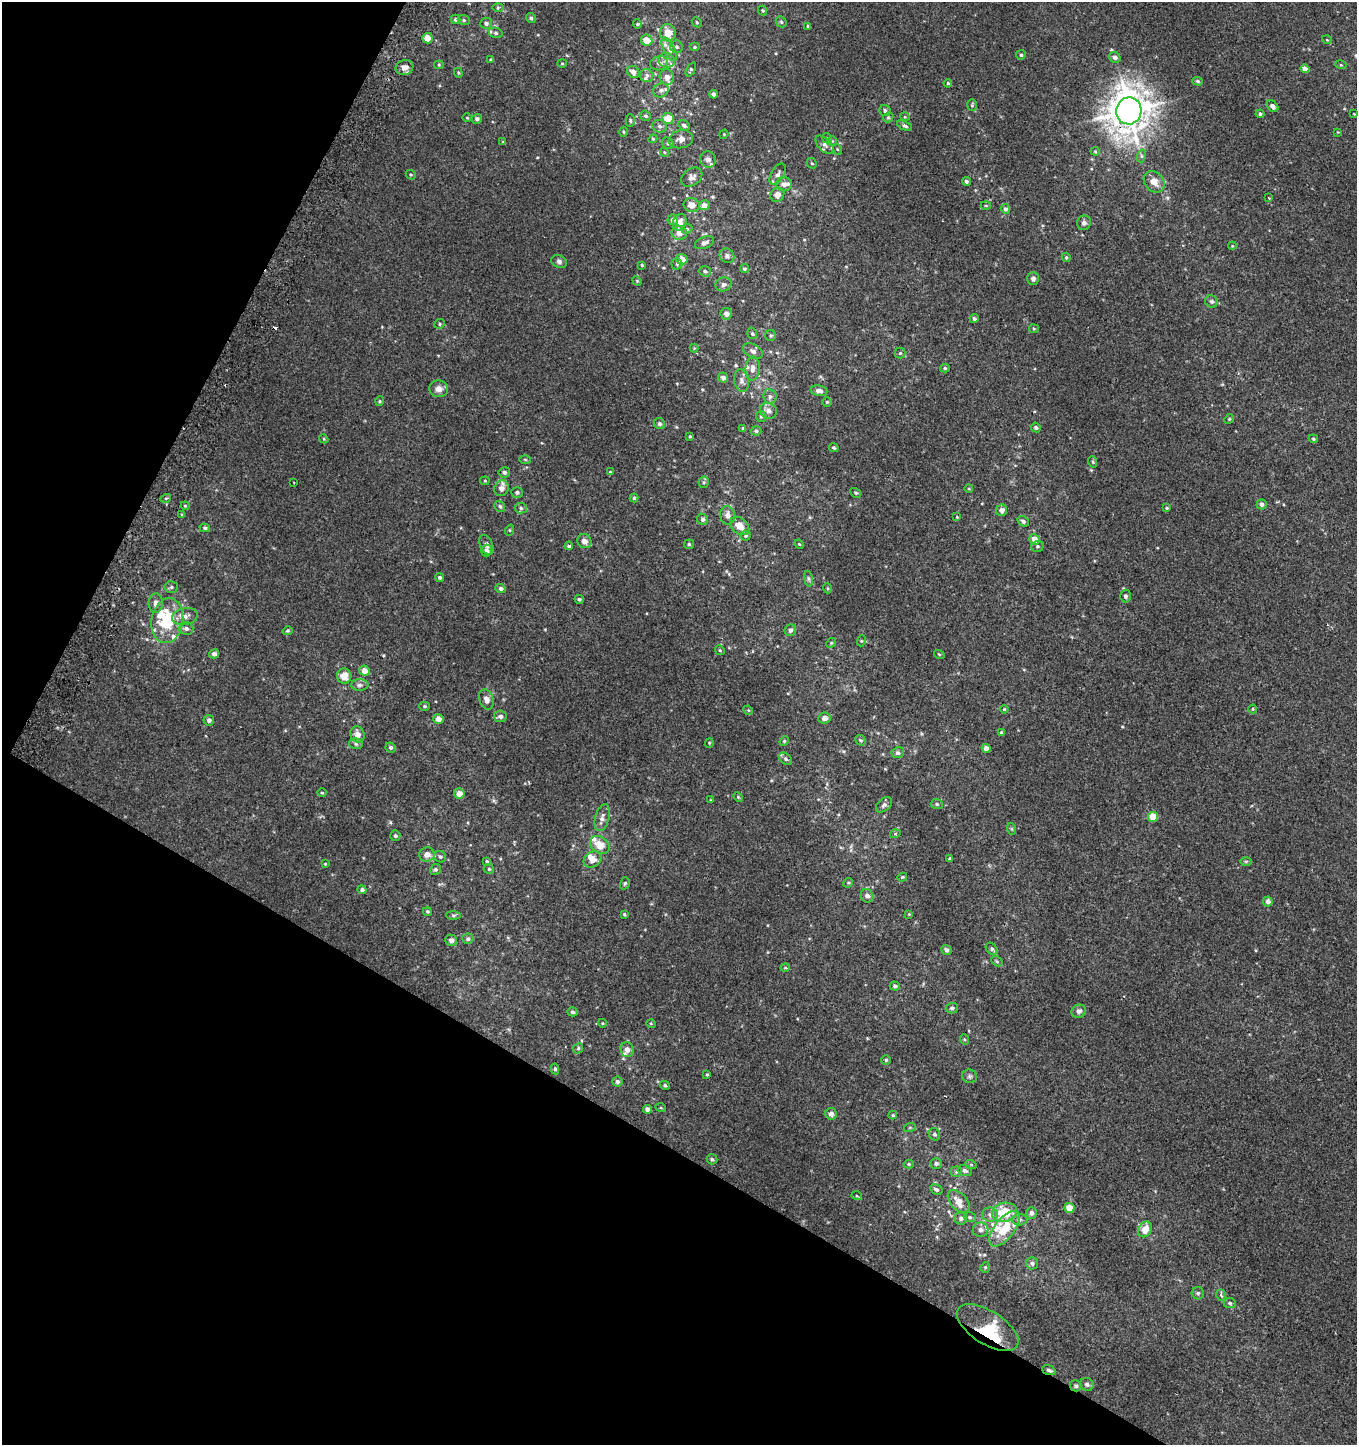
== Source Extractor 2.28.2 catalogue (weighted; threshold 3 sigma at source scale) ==
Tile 9 of 4 x 4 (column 1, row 3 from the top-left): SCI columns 239-1593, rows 1494-2936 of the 5980 x 5884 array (HDU 1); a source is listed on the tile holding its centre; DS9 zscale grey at full resolution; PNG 1359 x 1447 px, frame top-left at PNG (2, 2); each listed source drawn as its Kron ellipse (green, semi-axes under 4 px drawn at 4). Shown black and unused: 29% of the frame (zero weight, under 2 of 3 exposures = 3% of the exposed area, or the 3 px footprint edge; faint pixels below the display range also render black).
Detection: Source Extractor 2.28.2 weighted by HDU 2 'WHT'; one run over the whole footprint, this tile lists its part. Background 0.00475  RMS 0.0058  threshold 0.026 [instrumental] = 3 sigma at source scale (4.5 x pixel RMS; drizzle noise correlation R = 1.50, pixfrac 1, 0.0396/0.0396 arcsec/px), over >= 5 px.
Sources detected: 313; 2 inside a brighter object's white glare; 2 cosmic-ray / hot-pixel residue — neither listed nor drawn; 18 inside a brighter listed object's ellipse — not listed separately; the other 291 listed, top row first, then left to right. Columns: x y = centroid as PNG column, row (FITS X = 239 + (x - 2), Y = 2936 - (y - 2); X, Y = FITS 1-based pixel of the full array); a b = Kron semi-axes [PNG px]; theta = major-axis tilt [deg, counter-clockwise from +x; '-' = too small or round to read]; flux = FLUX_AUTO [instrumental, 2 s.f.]
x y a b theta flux
498 8 5 3 - 0.63
763 11 5 4 - 0.81
531 18 5 4 - 1
456 19 5 4 - 1.4
464 20 6 5 - 1.1
697 22 5 4 - 0.77
781 22 6 5 - 0.84
486 23 6 5 - 1.4
637 24 4 4 - 0.64
808 26 4 4 - 0.76
496 33 7 5 -15 1.1
668 33 8 8 - 6.9
427 38 5 5 - 6
647 40 6 5 - 7.3
1327 40 5 3 - 0.42
676 47 6 6 - 1.3
695 47 5 4 - 0.87
669 49 13 5 -64 2.4
1021 55 5 5 - 0.96
1115 57 6 5 - 1.7
491 60 4 4 - 0.93
667 60 8 7 - 2.7
562 63 5 4 - 0.62
659 63 9 7 15 2.2
439 65 4 4 - 0.58
1341 65 5 3 - 0.51
404 68 9 7 19 3.3
1305 69 4 4 - 4.3
691 70 7 4 63 1
633 72 6 5 - 3
458 73 5 4 - 0.7
647 75 7 6 - 1.6
667 77 8 7 - 3.7
1197 81 5 4 - 0.85
948 83 4 4 - 0.72
661 90 8 6 27 2
714 94 4 4 - 1.5
972 105 6 5 - 0.82
1273 106 7 5 -48 2.3
885 111 6 5 - 1.3
1129 111 13 12 - 1000
1260 114 4 4 - 1.3
1354 114 3 2 - 0.41
646 116 5 5 - 1
888 117 5 4 - 0.85
905 117 5 3 - 0.47
467 118 5 3 - 0.47
477 119 5 5 - 1.6
668 119 6 5 - 8.5
630 121 6 4 -88 0.86
684 125 6 4 -27 1.4
660 126 7 6 - 1.7
905 126 8 4 -24 1.3
623 132 5 3 - 0.55
1338 132 3 3 - 0.37
724 134 4 3 - 0.46
827 138 5 4 - 0.83
653 139 4 4 - 0.63
681 139 12 9 12 3.6
832 141 5 5 - 0.73
503 142 4 4 - 0.57
668 143 6 5 - 0.94
825 145 11 6 -46 2.6
837 149 5 3 - 0.52
1095 151 4 4 - 0.61
664 152 5 3 - 0.6
1141 156 6 4 72 0.96
708 160 8 8 - 2.5
812 163 5 4 - 0.71
778 174 12 6 59 2.2
411 175 5 4 - 0.66
692 177 11 8 37 2.8
966 181 4 4 - 1.2
1154 182 12 9 -48 5.2
784 184 8 7 - 2.3
777 195 7 6 - 3.8
1269 198 2 2 - 0.58
692 205 8 7 - 4.1
704 205 5 5 - 3.5
986 206 5 3 - 0.51
1005 209 5 4 - 1.6
673 220 5 5 - 2
680 222 8 6 67 3.8
1084 223 7 7 - 1.7
687 229 6 4 22 0.85
679 233 7 7 - 4.1
704 243 10 5 22 2
1232 246 4 3 - 0.48
727 256 8 7 - 2
1066 257 4 3 - 0.82
682 259 5 5 - 5.4
559 261 8 6 -24 1.5
677 264 5 5 - 0.91
642 265 3 3 - 0.73
744 269 4 4 - 0.89
705 271 6 5 - 1.1
1033 278 6 5 - 2.1
637 281 5 4 - 0.56
723 284 8 7 - 1.8
1211 301 6 6 - 1.1
726 314 6 5 - 2.4
974 318 4 4 - 1
440 324 5 4 - 0.8
1034 329 5 4 - 0.66
752 333 6 4 -73 1
771 335 5 5 - 0.87
694 348 4 4 - 0.54
753 351 10 6 -31 2.2
900 353 5 5 - 0.82
753 368 12 7 86 3.5
945 368 5 4 - 0.79
723 378 5 4 - 2.3
742 381 11 7 -79 2.5
439 389 9 8 - 3.4
819 391 8 5 -9 2.7
770 396 7 6 - 1.9
380 401 4 4 - 0.69
827 402 4 4 - 0.67
768 411 9 7 -28 2.9
761 416 5 5 - 1
1229 419 5 4 - 0.62
659 424 6 5 - 1.4
1036 427 5 4 - 1.1
743 428 3 3 - 0.64
756 431 5 4 - 0.95
690 436 4 3 - 0.64
324 439 5 3 - 0.56
1313 439 4 3 - 0.73
834 448 5 3 - 0.96
525 460 6 4 -2 0.61
1093 462 6 3 -71 0.64
504 472 6 5 - 1.4
610 472 3 3 - 0.43
485 481 4 4 - 0.58
294 482 3 2 - 0.5
704 482 6 5 - 0.92
501 488 8 7 - 3.4
969 489 4 3 - 0.48
517 492 6 5 - 1.2
856 493 6 4 -30 0.77
166 498 5 3 - 0.56
634 498 4 4 - 0.79
1262 504 5 5 - 1.8
185 506 4 4 - 0.6
500 506 6 5 - 1.2
521 508 6 5 - 1.1
1167 508 4 3 - 0.59
1002 510 6 5 - 2.9
182 515 4 3 - 0.47
728 515 9 7 -82 3
957 517 4 4 - 0.43
703 519 6 5 - 1.3
1023 521 6 4 -30 1.2
740 526 11 7 -42 5.9
205 528 5 4 - 0.92
510 530 5 3 - 0.56
746 536 5 5 - 0.96
1034 539 5 5 - 4.5
584 541 7 6 - 3.2
689 544 5 5 - 0.93
799 544 5 4 - 0.56
486 545 10 6 -66 1.9
569 546 4 3 - 1.2
1037 546 6 5 - 0.96
486 550 6 5 - 2.2
440 577 4 4 - 1.2
808 579 8 4 -81 1
171 587 7 6 - 1.2
827 588 5 3 - 0.57
501 589 5 4 - 1.4
1125 596 6 5 - 1.2
579 599 5 4 - 0.96
156 603 10 7 -90 3.2
185 616 13 8 11 3.4
167 621 22 16 81 28
186 628 7 6 - 1.7
790 630 6 5 - 1.4
287 631 5 4 - 0.79
861 641 5 3 - 0.59
831 643 5 4 - 0.64
720 650 5 4 - 0.65
214 654 5 4 - 2.2
939 654 5 3 - 0.53
364 671 5 5 - 4.5
344 676 7 7 - 5.5
360 685 9 6 1 1.6
486 699 10 7 -71 3.3
424 706 5 4 - 0.84
1004 709 4 3 - 0.52
1253 709 4 4 - 0.57
748 710 5 4 - 0.57
500 716 6 6 - 2.2
824 718 6 5 - 2.9
438 719 5 5 - 3.2
209 720 5 5 - 1.6
1001 733 4 3 - 1.1
357 734 8 7 - 3.6
861 740 6 4 -41 0.86
784 741 5 4 - 0.7
709 743 5 4 - 0.62
356 744 7 5 -16 1.2
391 747 5 4 - 1.5
986 748 4 4 - 3.3
898 753 6 5 - 1.4
785 759 7 5 -41 1.3
322 793 5 3 - 0.57
459 793 5 5 - 4.1
738 797 5 3 - 0.59
711 800 4 3 - 0.48
937 804 6 5 - 1
884 805 9 6 41 1.7
1153 817 5 5 - 11
602 818 14 7 75 2.9
1012 829 6 4 -71 0.72
895 834 5 3 - 0.51
395 836 5 5 - 1.1
600 845 10 8 -40 7.8
427 855 7 7 - 3.4
440 857 6 5 - 1.1
950 859 3 3 - 0.89
592 860 9 7 34 4
1246 861 6 4 0 0.73
487 862 3 3 - 8.2
325 864 3 3 - 0.45
489 869 5 5 - 0.85
435 870 6 5 - 1.1
902 877 5 3 - 0.63
625 883 6 4 73 0.86
848 883 5 4 - 0.7
362 890 4 4 - 1.3
867 896 7 6 - 2.2
1268 901 5 4 - 2.3
427 911 4 4 - 0.8
624 914 3 3 - 0.62
909 914 4 4 - 0.45
453 915 7 4 -1 0.93
468 939 5 5 - 1.3
451 940 6 5 - 1.8
992 949 7 5 -46 1.4
946 950 5 5 - 1.6
997 961 6 4 -30 0.8
785 968 5 3 - 0.42
895 986 5 4 - 1.3
952 1008 6 5 - 1.2
1079 1011 7 6 - 2.2
572 1012 5 4 - 1.1
602 1023 4 3 - 0.46
651 1024 5 3 - 0.45
964 1039 5 3 - 0.57
578 1048 5 4 - 0.81
627 1049 7 6 - 2.7
886 1060 4 4 - 0.72
555 1069 5 4 - 0.93
707 1074 4 4 - 0.65
970 1076 7 6 - 1.5
617 1082 5 5 - 1.6
665 1085 5 4 - 0.92
661 1108 5 3 - 0.51
647 1109 4 4 - 2.1
831 1114 6 5 - 2.2
893 1115 4 3 - 0.75
910 1127 6 4 19 0.67
934 1134 6 5 - 1.2
712 1159 5 5 - 0.92
936 1163 6 5 - 1.5
909 1164 5 4 - 0.82
971 1165 6 3 -20 0.64
965 1171 7 5 -16 1.6
956 1172 5 5 - 0.89
936 1190 6 5 - 1.4
857 1196 5 3 - 0.54
959 1201 13 8 -47 5.5
1069 1208 5 5 - 8.8
1005 1212 12 9 12 18
1031 1213 6 5 - 2.1
990 1215 8 7 - 2.4
970 1217 6 4 -20 0.89
961 1218 6 6 - 1.9
1019 1220 8 5 0 1.4
1005 1229 21 10 52 17
1145 1229 8 6 59 6.7
981 1230 8 7 - 2.7
1032 1263 6 6 - 1.4
985 1267 5 4 - 0.77
1198 1293 6 6 - 1.2
1221 1295 6 4 -72 1.1
1230 1303 6 5 - 1.1
988 1327 35 16 -33 24
1049 1370 7 4 -21 1.3
1087 1384 7 6 - 1.5
1076 1386 6 5 - 1.2
Overlapping masked pixels (flux is a lower limit): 2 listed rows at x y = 1049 1370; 1076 1386